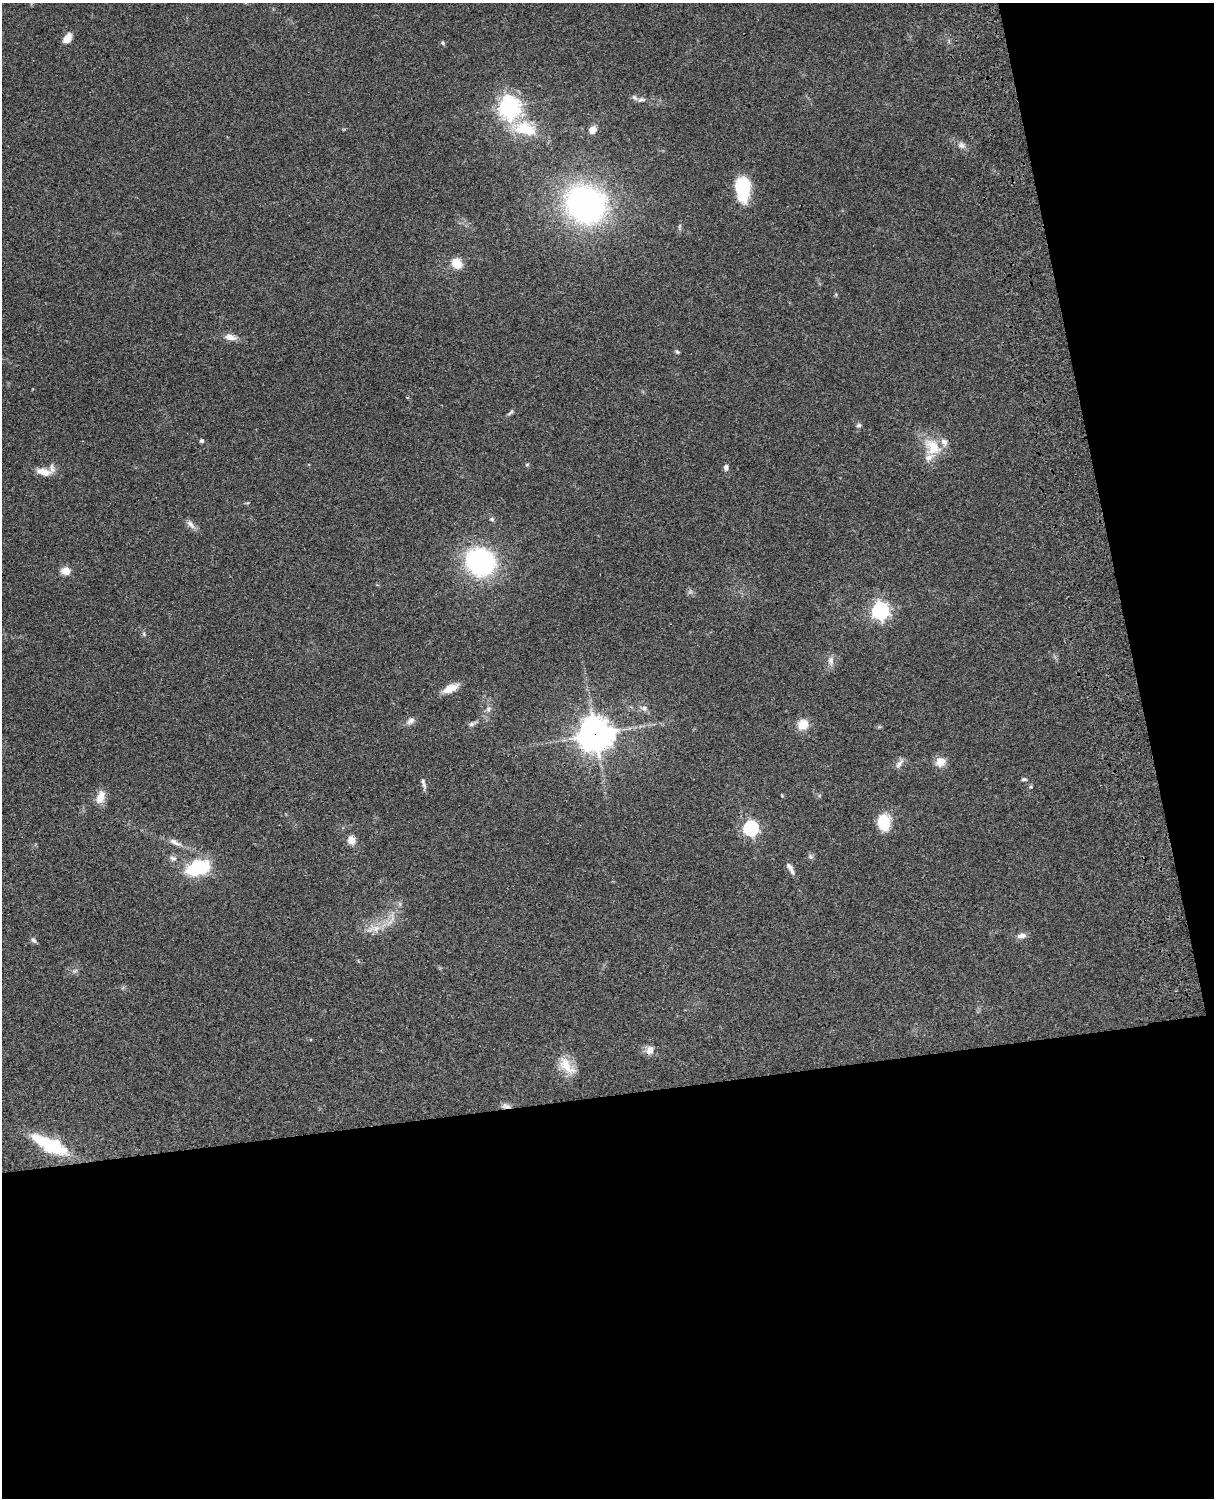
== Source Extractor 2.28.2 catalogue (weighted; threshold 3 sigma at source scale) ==
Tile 12 of 4 x 3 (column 4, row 3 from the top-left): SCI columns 3759-4970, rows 277-1772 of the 5089 x 4927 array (HDU 1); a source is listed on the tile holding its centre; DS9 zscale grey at full resolution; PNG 1216 x 1500 px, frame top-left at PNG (2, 3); no overlay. Shown black and unused: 33% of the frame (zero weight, under 3 of 4 exposures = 6% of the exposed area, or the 3 px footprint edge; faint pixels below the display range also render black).
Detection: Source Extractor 2.28.2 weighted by HDU 2 'WHT'; one run over the whole footprint, this tile lists its part. Background 0.0965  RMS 0.0063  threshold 0.0282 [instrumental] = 3 sigma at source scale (4.5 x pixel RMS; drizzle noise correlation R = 1.50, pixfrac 1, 0.05/0.05 arcsec/px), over >= 5 px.
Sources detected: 62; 5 inside a brighter listed object's ellipse — not listed separately; the other 57 listed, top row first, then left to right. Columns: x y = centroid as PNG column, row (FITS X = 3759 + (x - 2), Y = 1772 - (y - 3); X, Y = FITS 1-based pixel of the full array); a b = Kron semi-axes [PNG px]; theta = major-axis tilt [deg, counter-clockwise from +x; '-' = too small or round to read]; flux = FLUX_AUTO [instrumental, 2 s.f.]
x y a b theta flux
67 38 12 7 54 5.4
442 43 5 4 - 1.2
641 100 10 6 12 2.1
509 107 8 7 - 390
525 128 36 18 -13 25
593 130 7 7 - 5.4
961 145 10 8 -34 2.8
742 189 25 15 -86 31
585 204 34 30 -33 200
679 226 9 3 69 0.9
457 263 12 10 -49 8.9
230 337 15 7 -8 5.2
677 352 6 4 -22 0.85
510 412 11 4 38 1.3
859 425 7 5 27 1.3
202 441 5 4 - 1.2
931 445 24 15 -16 13
527 464 6 3 20 0.69
726 467 7 6 - 1.9
43 472 20 9 -13 6.7
492 519 6 5 - 1.1
191 524 14 6 -45 3.1
480 562 24 21 -29 99
66 571 10 9 - 5.1
880 610 7 7 - 200
144 634 6 4 -72 0.86
831 660 12 8 -84 3.3
451 688 18 8 27 7.7
644 708 9 7 -26 2.3
488 709 6 6 - 1.5
411 721 12 8 42 2.8
471 724 8 6 3 1.6
803 725 12 11 - 8.9
596 734 11 11 - 1000
940 762 10 9 - 7.6
899 763 16 6 51 2.7
1024 779 7 4 0 1.1
423 783 13 4 -76 2
1031 787 5 3 - 0.67
101 797 15 9 71 7.7
883 822 14 10 -87 24
751 828 7 6 - 130
351 840 10 9 - 5
175 842 21 6 -25 4.2
811 857 8 4 -59 1.2
173 858 9 7 -16 2.2
789 866 13 6 -53 2.8
198 868 26 15 18 36
400 904 7 4 -72 1.1
376 928 14 9 16 6.1
1022 936 13 6 6 3.2
34 940 9 5 -40 1.6
75 971 7 4 19 1.1
650 1050 12 9 72 4.1
566 1066 30 14 -51 11
506 1106 12 6 -15 2.6
50 1145 43 15 -25 38
Overlapping masked pixels (flux is a lower limit): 2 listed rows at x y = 596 734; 506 1106